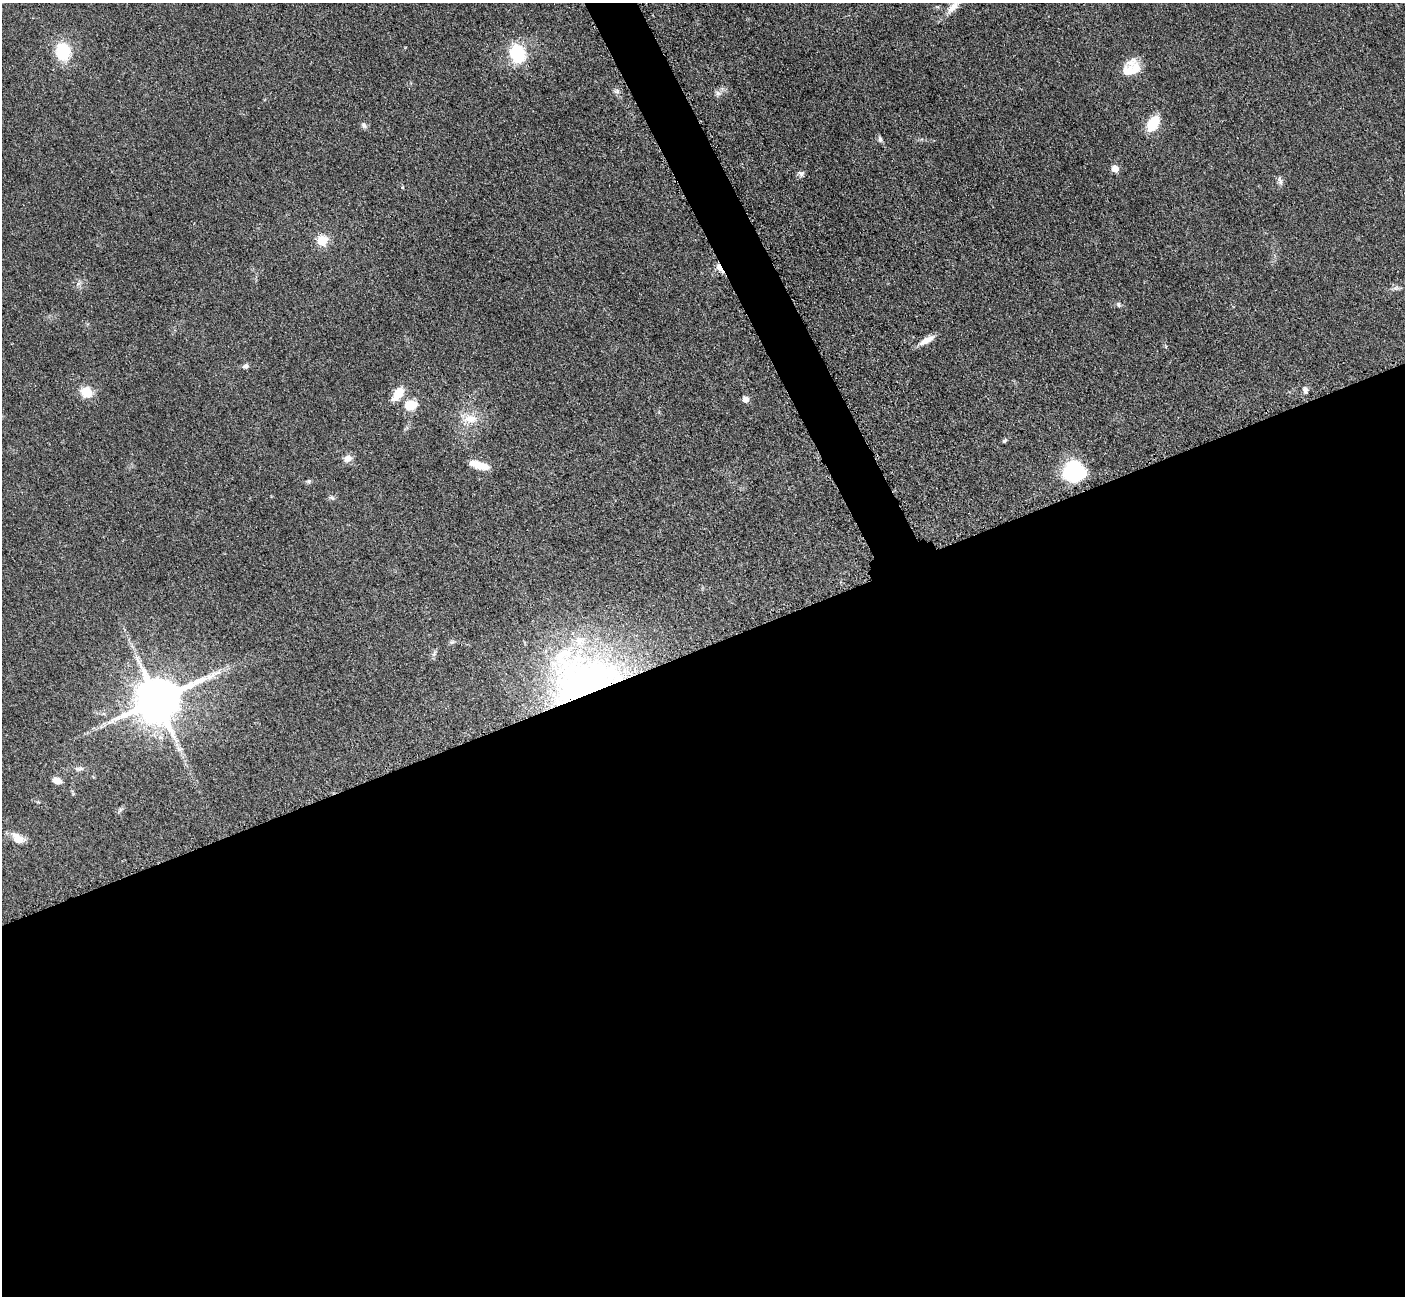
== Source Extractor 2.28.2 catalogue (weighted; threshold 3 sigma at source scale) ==
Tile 15 of 4 x 4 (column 3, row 4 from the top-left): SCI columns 2827-4229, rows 297-1590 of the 5699 x 5661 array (HDU 1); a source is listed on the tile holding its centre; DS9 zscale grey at full resolution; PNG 1407 x 1298 px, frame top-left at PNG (2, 3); no overlay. Shown black and unused: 52% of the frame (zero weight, under 3 of 5 exposures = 4% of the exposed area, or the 3 px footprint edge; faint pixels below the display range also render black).
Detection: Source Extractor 2.28.2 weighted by HDU 2 'WHT'; one run over the whole footprint, this tile lists its part. Background 0.053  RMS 0.0056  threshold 0.0253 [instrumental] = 3 sigma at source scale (4.5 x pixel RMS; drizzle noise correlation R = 1.50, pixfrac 1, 0.05/0.05 arcsec/px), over >= 5 px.
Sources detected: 40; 3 inside a brighter listed object's ellipse — not listed separately; the other 37 listed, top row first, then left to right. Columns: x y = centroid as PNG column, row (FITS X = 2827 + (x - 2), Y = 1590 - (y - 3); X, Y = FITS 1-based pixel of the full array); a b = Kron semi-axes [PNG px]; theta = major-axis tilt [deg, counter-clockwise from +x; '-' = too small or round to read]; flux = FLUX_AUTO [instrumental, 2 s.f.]
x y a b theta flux
953 7 22 9 48 6.7
63 51 17 14 -78 24
517 54 17 13 -72 28
1128 71 18 12 1 6.8
617 91 8 6 2 1.7
717 93 7 4 -71 1.3
1153 123 13 8 59 22
364 125 8 6 -55 1.6
880 139 8 5 -83 1.3
1115 169 6 5 - 7.8
801 173 9 6 -12 1.7
1280 181 12 5 -77 1.9
322 241 5 5 - 29
720 268 9 4 -58 12
1396 288 9 5 0 1.6
1119 305 8 5 -62 1.2
927 340 20 6 28 5.5
245 366 7 6 - 1.8
1305 390 10 6 -75 2.3
86 392 12 11 - 10
398 394 17 9 53 9.5
745 399 5 5 - 4.9
410 405 12 9 18 11
470 419 22 11 1 8.9
1004 441 7 4 43 0.97
348 458 10 8 18 3.8
479 465 22 7 -16 9.1
1073 472 21 19 0 41
309 481 7 5 -45 0.97
332 498 8 4 -27 1.2
452 642 6 5 - 1.2
583 679 87 62 7 230
157 700 14 12 26 2900
79 769 10 5 4 1.7
56 781 9 6 -18 4.5
120 810 8 4 38 1.1
18 838 18 11 -36 6.4
Overlapping masked pixels (flux is a lower limit): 2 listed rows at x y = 720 268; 583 679
Isophote crosses this tile's border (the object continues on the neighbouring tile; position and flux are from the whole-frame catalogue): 1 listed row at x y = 953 7